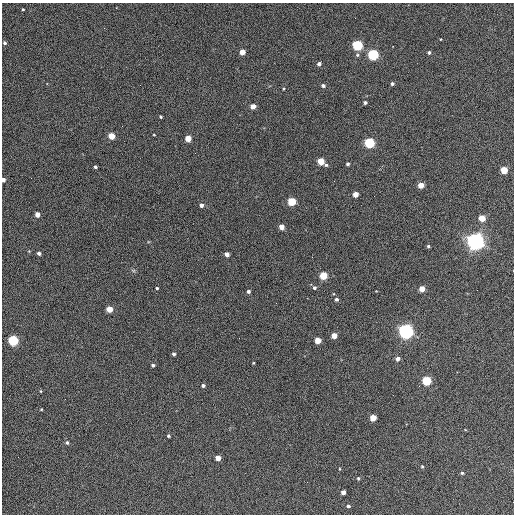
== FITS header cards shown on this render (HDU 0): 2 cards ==
NAXIS1  =                  512 / Axis length
NAXIS2  =                  512 / Axis length

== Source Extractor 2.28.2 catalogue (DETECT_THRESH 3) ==
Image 512 x 512 px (HDU 0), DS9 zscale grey, 1 PNG px = 1 image px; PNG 516 x 516 px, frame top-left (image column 1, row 512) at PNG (2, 3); no overlay
Background 378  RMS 21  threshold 62.7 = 3 sigma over >= 5 px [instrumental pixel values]
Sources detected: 67; all 67 listed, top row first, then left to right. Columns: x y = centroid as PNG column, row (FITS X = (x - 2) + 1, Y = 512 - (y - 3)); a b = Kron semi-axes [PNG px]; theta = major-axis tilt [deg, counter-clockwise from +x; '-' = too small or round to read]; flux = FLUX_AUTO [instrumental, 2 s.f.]
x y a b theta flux
23 9 3 2 - 1.6e+03
104 28 2 2 - 7.4e+02
5 43 4 4 - 2.5e+03
357 45 5 5 - 1.7e+05
242 52 4 4 - 1.8e+04
429 52 3 3 - 2.8e+03
357 55 5 4 - 2.0e+03
373 55 5 5 - 2.1e+05
319 64 4 3 - 4.4e+03
392 84 4 4 - 2.5e+03
323 86 4 4 - 3.5e+03
284 89 4 3 - 1.2e+03
365 103 4 3 - 3.0e+03
253 106 4 4 - 1.2e+04
161 117 3 3 - 1.8e+03
154 135 4 2 - 9.7e+02
111 136 4 4 - 2.6e+04
188 138 4 4 - 2.2e+04
369 143 5 5 - 1.9e+05
321 162 6 4 -35 3.7e+04
348 164 3 3 - 2.5e+03
95 167 3 3 - 2.6e+03
504 170 4 4 - 4.4e+04
3 180 4 3 - 6.1e+03
421 185 4 4 - 2.1e+04
355 194 4 4 - 1.5e+04
292 202 5 4 - 7.2e+04
201 205 4 4 - 5.2e+03
37 215 4 4 - 1.1e+04
482 218 4 4 - 2.8e+04
281 227 4 4 - 1.4e+04
476 241 6 6 - 1.0e+06
428 246 3 3 - 2.2e+03
29 251 3 3 - 1.1e+03
39 253 4 3 - 3.9e+03
227 254 4 4 - 8.8e+03
312 257 2 2 - 7.9e+02
323 276 4 4 - 6.0e+04
157 288 3 3 - 1.7e+03
314 288 5 5 - 3.0e+03
422 289 4 4 - 1.8e+04
248 291 3 3 - 3.4e+03
336 299 4 4 - 3.6e+03
276 303 2 2 - 7.4e+02
109 309 4 4 - 2.5e+04
406 331 5 5 - 6.7e+05
334 336 4 4 - 1.9e+04
13 340 5 5 - 1.5e+05
318 340 4 4 - 2.4e+04
174 354 3 3 - 3.2e+03
398 359 4 4 - 6.1e+03
253 363 4 3 - 1.1e+03
153 365 4 3 - 2.6e+03
427 381 5 5 - 1.1e+05
203 386 4 3 - 3.2e+03
40 391 4 2 - 1.1e+03
41 409 3 3 - 1.2e+03
373 418 4 4 - 2.8e+04
168 436 3 3 - 2.3e+03
67 443 5 4 - 2.6e+03
218 458 4 4 - 1.6e+04
422 466 4 3 - 1.5e+03
339 469 4 2 - 9.2e+02
462 473 4 4 - 2.1e+03
358 478 4 3 - 2.0e+03
343 492 4 4 - 8.2e+03
348 506 4 3 - 2.8e+03
At the frame edge (FLAGS 8, measured only in part): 1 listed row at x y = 3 180